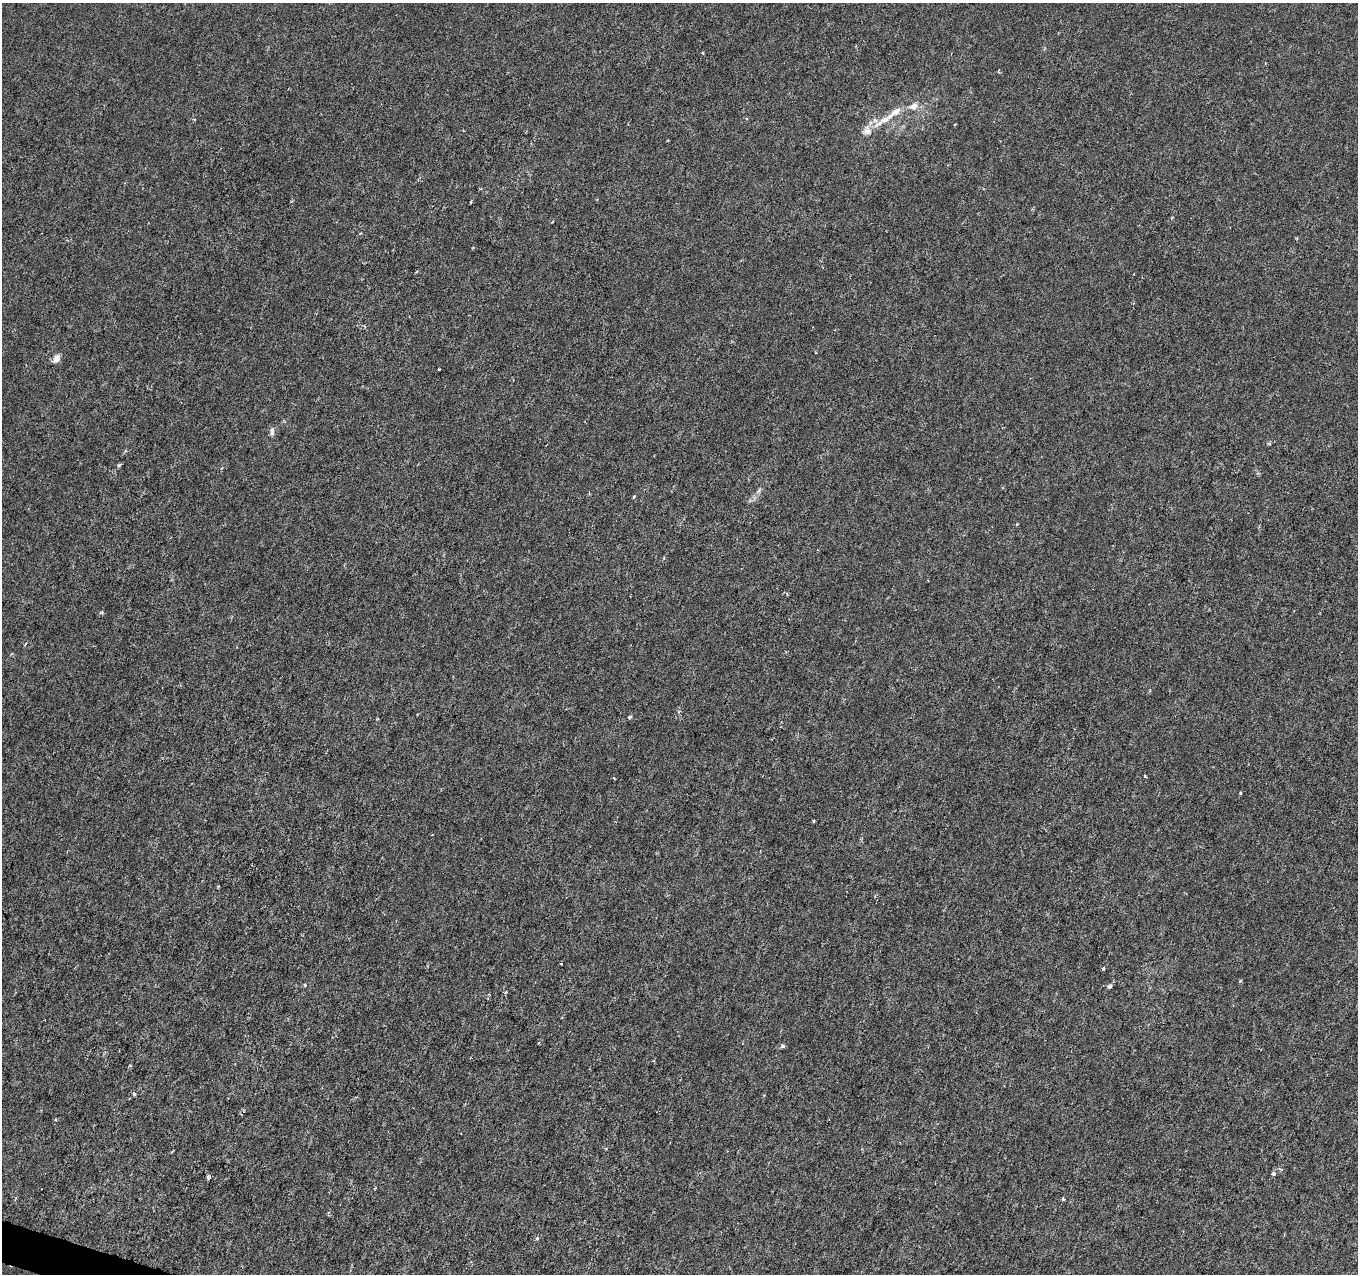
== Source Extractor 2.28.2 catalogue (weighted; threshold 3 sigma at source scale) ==
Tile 7 of 4 x 4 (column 3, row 2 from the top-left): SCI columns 2713-4068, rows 2760-4031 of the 5432 x 5583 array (HDU 1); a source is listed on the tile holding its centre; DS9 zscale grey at full resolution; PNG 1360 x 1276 px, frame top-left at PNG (2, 3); no overlay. Shown black and unused: <1% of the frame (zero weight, under 3 of 6 exposures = <1% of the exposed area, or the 3 px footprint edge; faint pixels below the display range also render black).
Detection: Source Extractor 2.28.2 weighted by HDU 2 'WHT'; one run over the whole footprint, this tile lists its part. Background -1.38e-05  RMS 0.0013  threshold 0.00512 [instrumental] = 3 sigma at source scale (4.09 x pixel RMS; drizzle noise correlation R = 1.36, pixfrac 0.8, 0.0396/0.0396 arcsec/px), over >= 5 px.
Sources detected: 38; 1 cosmic-ray / hot-pixel residue — not listed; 3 inside a brighter listed object's ellipse — not listed separately; the other 34 listed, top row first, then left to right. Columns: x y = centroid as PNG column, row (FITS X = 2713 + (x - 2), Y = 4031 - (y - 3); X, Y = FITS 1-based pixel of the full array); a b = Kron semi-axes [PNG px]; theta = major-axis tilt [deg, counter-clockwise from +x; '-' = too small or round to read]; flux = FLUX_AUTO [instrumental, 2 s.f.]
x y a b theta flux
703 53 4 3 - 0.11
914 106 14 9 30 0.97
896 111 16 8 31 0.98
879 123 18 6 34 1.1
552 222 3 2 - 0.099
364 326 5 3 - 0.12
57 359 8 6 61 0.85
439 369 3 3 - 0.11
272 431 12 5 -90 0.38
125 451 5 4 - 0.15
119 465 6 4 23 0.19
758 491 9 4 54 0.33
634 497 4 3 - 0.16
101 613 6 4 1 0.15
630 717 4 3 - 0.34
1145 776 3 3 - 0.14
614 778 4 2 - 0.088
1240 793 3 3 - 0.14
814 821 3 3 - 0.14
561 964 3 2 - 0.074
1103 969 3 3 - 0.24
1240 981 5 3 - 0.12
305 985 4 4 - 0.16
1109 986 5 4 - 0.36
506 992 3 3 - 0.19
539 1042 4 2 - 0.1
783 1046 5 5 - 0.24
130 1065 5 3 - 0.11
134 1093 4 3 - 0.32
1281 1170 5 5 - 0.19
1273 1173 3 3 - 0.47
208 1177 6 4 -85 0.24
1063 1199 4 4 - 0.17
537 1238 5 4 - 0.18